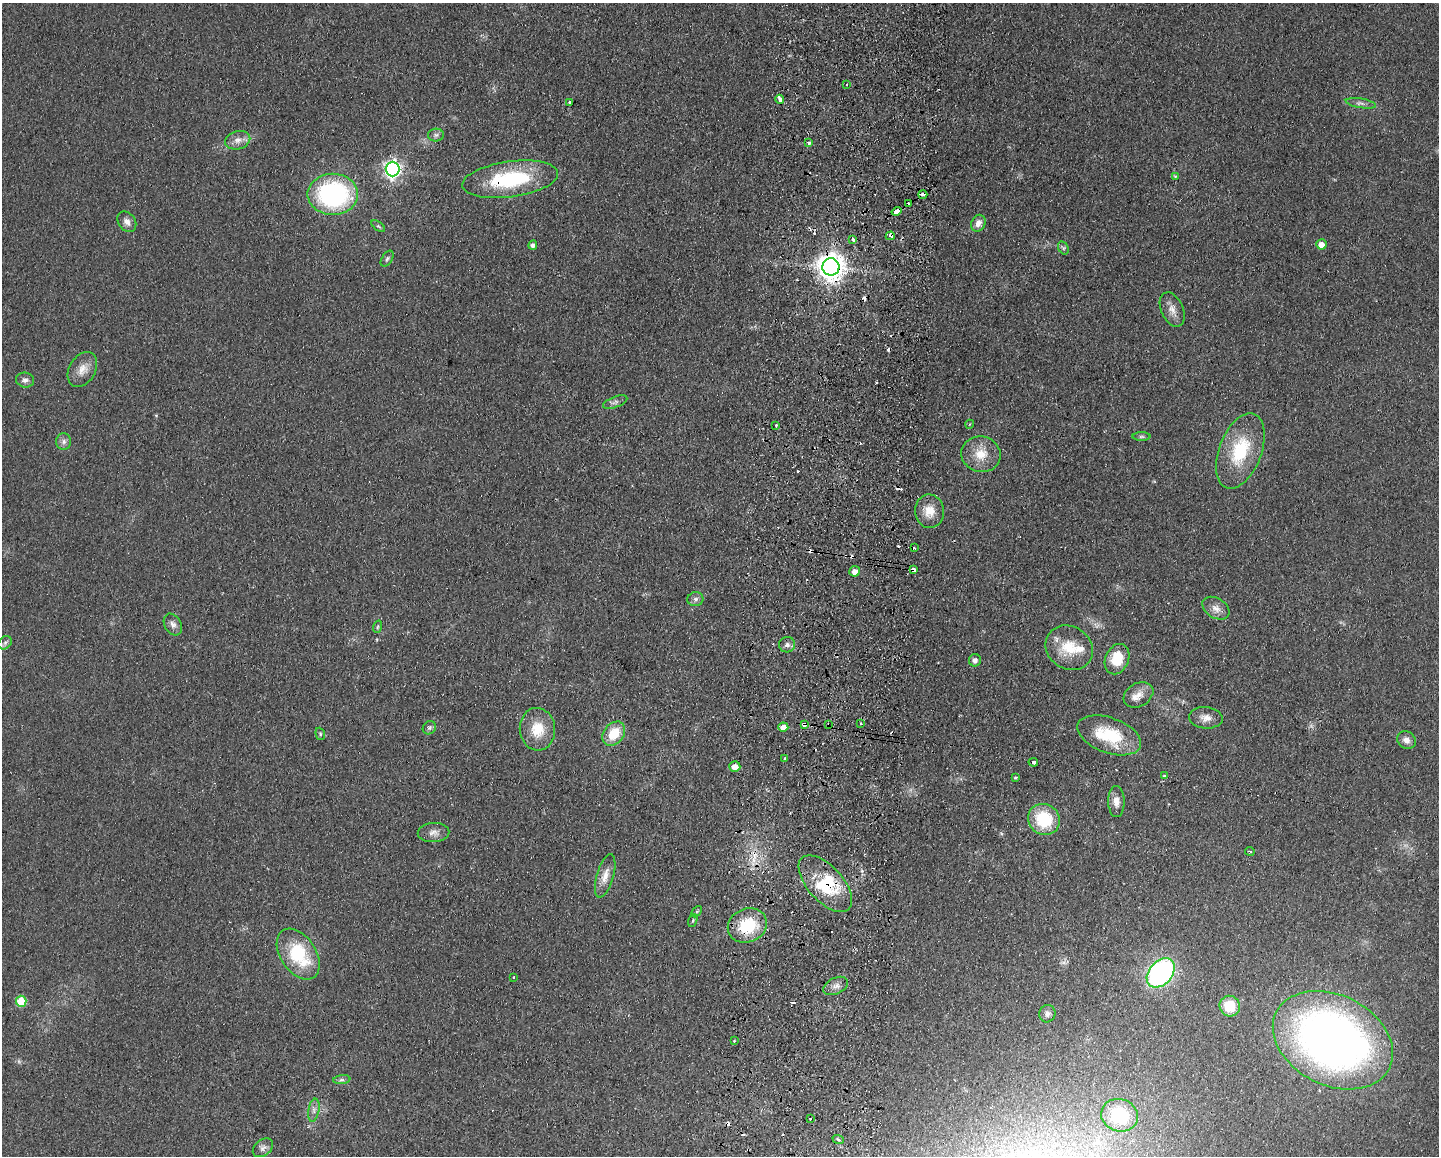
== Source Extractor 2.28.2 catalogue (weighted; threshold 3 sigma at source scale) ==
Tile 5 of 3 x 4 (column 2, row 2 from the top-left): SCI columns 1605-3041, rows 2319-3472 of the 4757 x 4636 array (HDU 1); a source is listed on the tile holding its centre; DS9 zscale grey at full resolution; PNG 1441 x 1158 px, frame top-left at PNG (2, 3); each listed source drawn as its Kron ellipse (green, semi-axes under 4 px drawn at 4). Shown black and unused: <1% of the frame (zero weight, under 2 of 3 exposures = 3% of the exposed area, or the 3 px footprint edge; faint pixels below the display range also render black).
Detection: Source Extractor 2.28.2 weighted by HDU 2 'WHT'; one run over the whole footprint, this tile lists its part. Background 0.0578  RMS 0.01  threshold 0.0467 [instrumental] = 3 sigma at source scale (4.5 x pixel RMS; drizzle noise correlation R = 1.50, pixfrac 1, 0.05/0.05 arcsec/px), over >= 5 px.
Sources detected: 110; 18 cosmic-ray / hot-pixel residue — neither listed nor drawn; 4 inside a brighter listed object's ellipse — not listed separately; the other 88 listed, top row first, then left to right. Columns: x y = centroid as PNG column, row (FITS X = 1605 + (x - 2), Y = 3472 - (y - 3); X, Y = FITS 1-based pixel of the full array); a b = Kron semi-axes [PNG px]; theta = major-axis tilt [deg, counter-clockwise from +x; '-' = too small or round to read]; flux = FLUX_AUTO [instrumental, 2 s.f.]
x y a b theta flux
847 84 3 2 - 1.7
780 99 4 3 - 6.9
570 102 3 3 - 2.8
1361 103 15 4 -10 4
436 135 8 6 2 3
238 140 13 9 15 7.5
809 142 3 3 - 4.4
392 169 7 7 - 390
1175 176 3 3 - 1.3
510 179 48 18 8 92
333 194 25 20 0 170
923 194 4 3 - 16
908 203 4 3 - 6.3
896 211 5 3 - 28
127 222 11 8 -53 5.8
978 223 9 7 64 7.3
378 226 8 4 -35 1.7
890 236 4 3 - 14
853 239 4 3 - 4.1
1321 244 5 5 - 10
533 245 5 4 - 4.2
1063 248 7 5 -60 2.1
387 259 9 5 57 2.1
831 267 8 8 - 1300
1172 310 18 11 -66 9.2
82 369 19 13 59 12
25 380 9 7 -8 4.2
615 402 13 5 21 3.3
970 424 4 3 - 0.84
776 425 3 3 - 2.5
1141 437 9 4 0 2.2
64 441 8 7 - 4.1
1240 451 39 21 69 58
981 454 20 17 -15 22
929 511 17 14 -86 16
914 547 3 2 - 0.95
914 570 4 3 - 16
855 571 5 5 - 7.9
695 599 8 7 - 3.5
1216 608 14 10 -32 8
173 624 11 8 -60 5.2
377 627 6 4 70 1.6
5 643 7 6 - 2.6
787 645 8 8 - 4.1
1069 648 24 21 -34 31
1117 659 16 11 67 27
975 660 6 6 - 3.8
1138 695 16 11 31 9.7
1206 718 17 10 -5 9
861 723 3 3 - 1.3
804 724 3 3 - 31
828 725 4 2 - 0.83
783 727 5 4 - 12
429 728 7 6 - 2.3
537 729 21 17 -84 26
320 734 6 4 -71 1.5
614 734 13 10 51 26
1109 735 33 17 -20 50
1407 740 10 8 -40 5.9
785 759 3 3 - 3.3
1033 762 4 3 - 12
735 767 5 5 - 8.9
1165 776 3 3 - 3.6
1015 778 3 3 - 1.3
1116 802 15 8 -89 8.3
1044 819 16 15 - 49
433 833 16 9 2 6.6
1250 851 5 2 - 1.1
605 876 22 8 74 11
825 884 35 17 -48 50
697 912 6 4 46 1.6
693 921 7 4 71 1.4
747 925 20 16 21 46
298 954 28 17 -56 62
1161 973 17 11 48 210
513 977 3 2 - 1.5
836 986 13 8 25 6
21 1001 5 5 - 37
1230 1006 10 10 - 25
1047 1014 9 8 - 4.2
1333 1040 63 45 -27 680
734 1041 3 2 - 0.88
342 1080 9 4 8 2.8
314 1110 11 5 80 4.2
1120 1115 18 16 -18 68
810 1119 3 2 - 1.8
838 1139 6 3 -21 1.6
263 1148 11 7 38 4.7
Overlapping masked pixels (flux is a lower limit): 13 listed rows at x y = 780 99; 510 179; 923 194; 908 203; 896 211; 890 236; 831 267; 914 570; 804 724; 828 725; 735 767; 825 884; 747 925